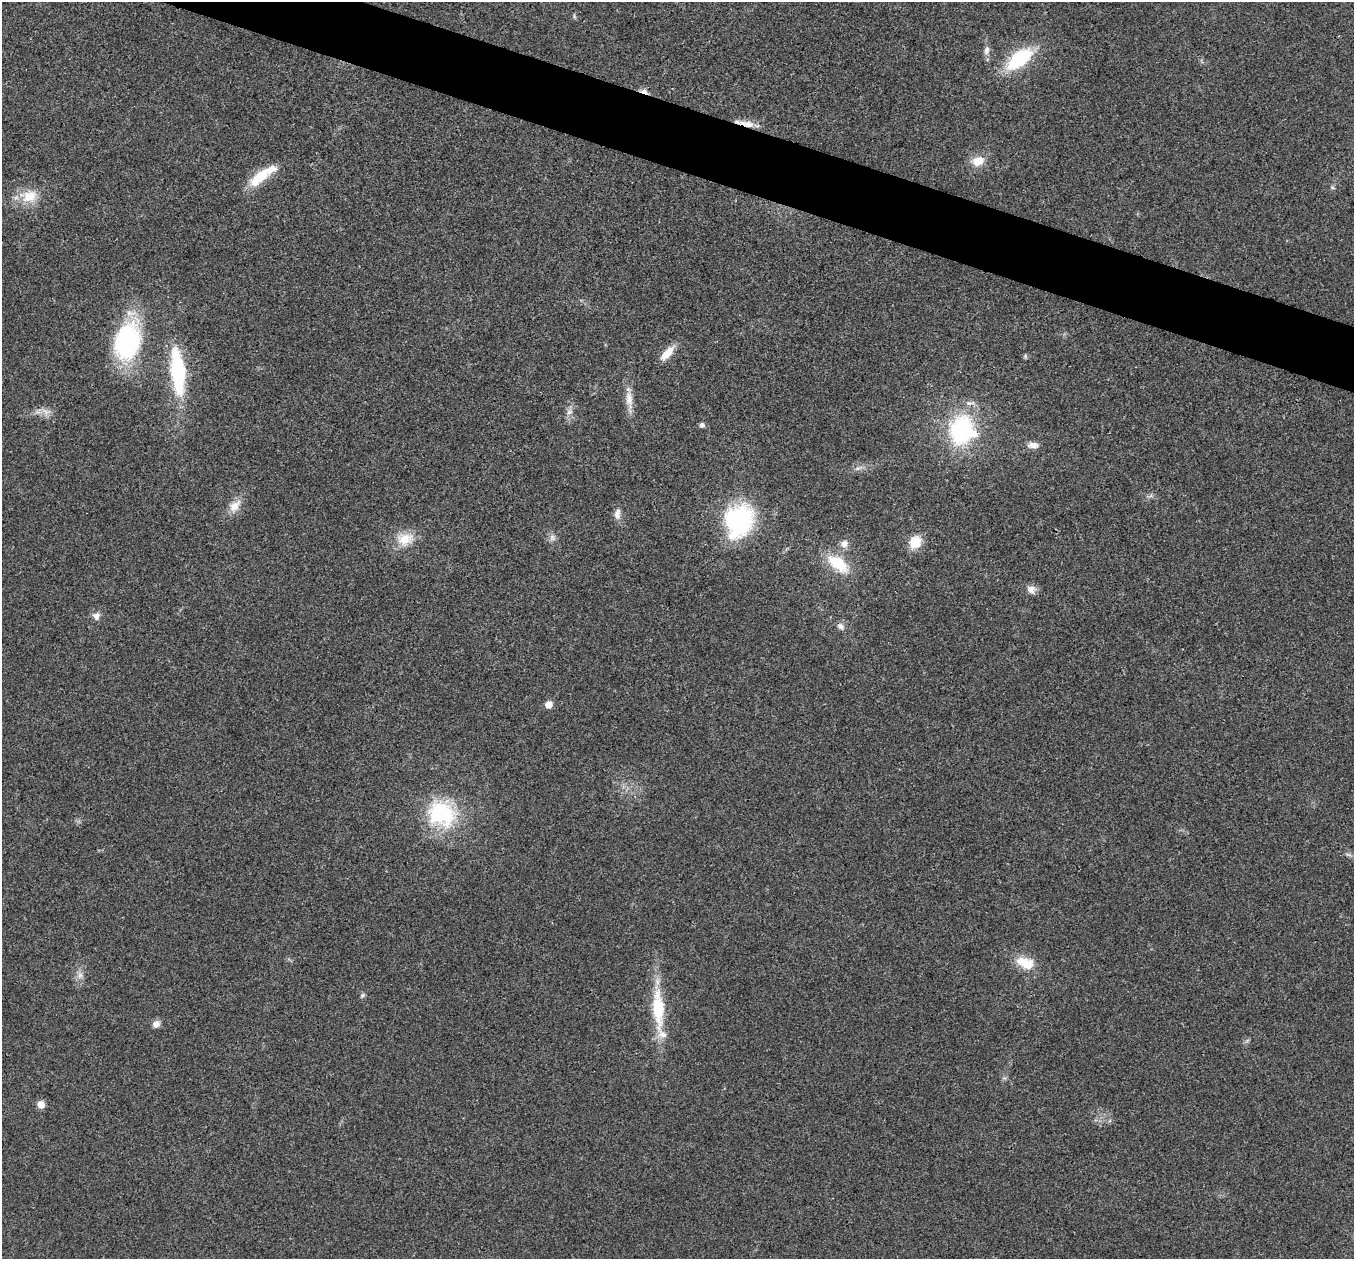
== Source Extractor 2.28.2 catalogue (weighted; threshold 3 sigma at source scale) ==
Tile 11 of 4 x 4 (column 3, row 3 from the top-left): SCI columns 2707-4058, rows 1393-2649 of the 5416 x 5431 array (HDU 1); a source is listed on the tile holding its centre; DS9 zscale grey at full resolution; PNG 1356 x 1261 px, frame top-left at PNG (2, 2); no overlay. Shown black and unused: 4% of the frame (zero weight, under 3 of 4 exposures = <1% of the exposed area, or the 3 px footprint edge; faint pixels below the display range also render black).
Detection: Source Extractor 2.28.2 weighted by HDU 2 'WHT'; one run over the whole footprint, this tile lists its part. Background 0.0214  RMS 0.0052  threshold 0.0235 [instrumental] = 3 sigma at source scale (4.5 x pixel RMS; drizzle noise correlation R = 1.50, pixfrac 1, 0.05/0.05 arcsec/px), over >= 5 px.
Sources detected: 39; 1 inside a brighter listed object's ellipse — not listed separately; the other 38 listed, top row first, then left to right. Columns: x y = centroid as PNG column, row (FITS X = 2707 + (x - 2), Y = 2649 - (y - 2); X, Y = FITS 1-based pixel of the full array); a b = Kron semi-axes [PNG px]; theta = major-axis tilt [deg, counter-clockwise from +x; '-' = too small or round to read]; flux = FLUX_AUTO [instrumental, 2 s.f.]
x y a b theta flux
986 50 13 7 75 2.4
1019 59 30 15 38 32
644 91 11 5 -15 3.2
747 124 23 8 -13 5.5
978 161 18 13 20 6.7
260 177 32 12 40 16
1332 187 6 3 -19 0.66
29 196 21 16 17 11
127 342 40 27 75 66
667 353 21 9 45 6.3
1025 356 7 4 -72 0.68
178 371 48 14 -84 47
629 399 21 9 -86 5.6
969 403 12 5 0 2.2
46 412 7 5 -46 2.1
569 412 9 5 25 1.5
702 425 7 6 - 1.3
962 430 26 23 81 61
1033 445 15 8 -2 3.2
235 506 20 11 47 6.1
617 514 14 8 87 3.2
739 520 30 24 66 71
552 537 9 6 -84 1.9
405 539 21 16 24 10
915 542 13 11 52 11
844 544 9 9 - 3.1
838 564 30 15 -37 16
1031 589 11 10 - 3.3
96 616 9 8 - 2.9
840 626 10 8 -29 2.2
548 705 6 5 - 5.7
441 814 40 33 -28 42
1025 963 23 13 -16 11
80 976 9 6 69 2.1
362 995 7 5 23 0.97
658 1008 58 15 -87 25
156 1024 9 8 - 2.7
41 1105 6 5 - 6.6
Overlapping masked pixels (flux is a lower limit): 2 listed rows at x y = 644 91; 747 124